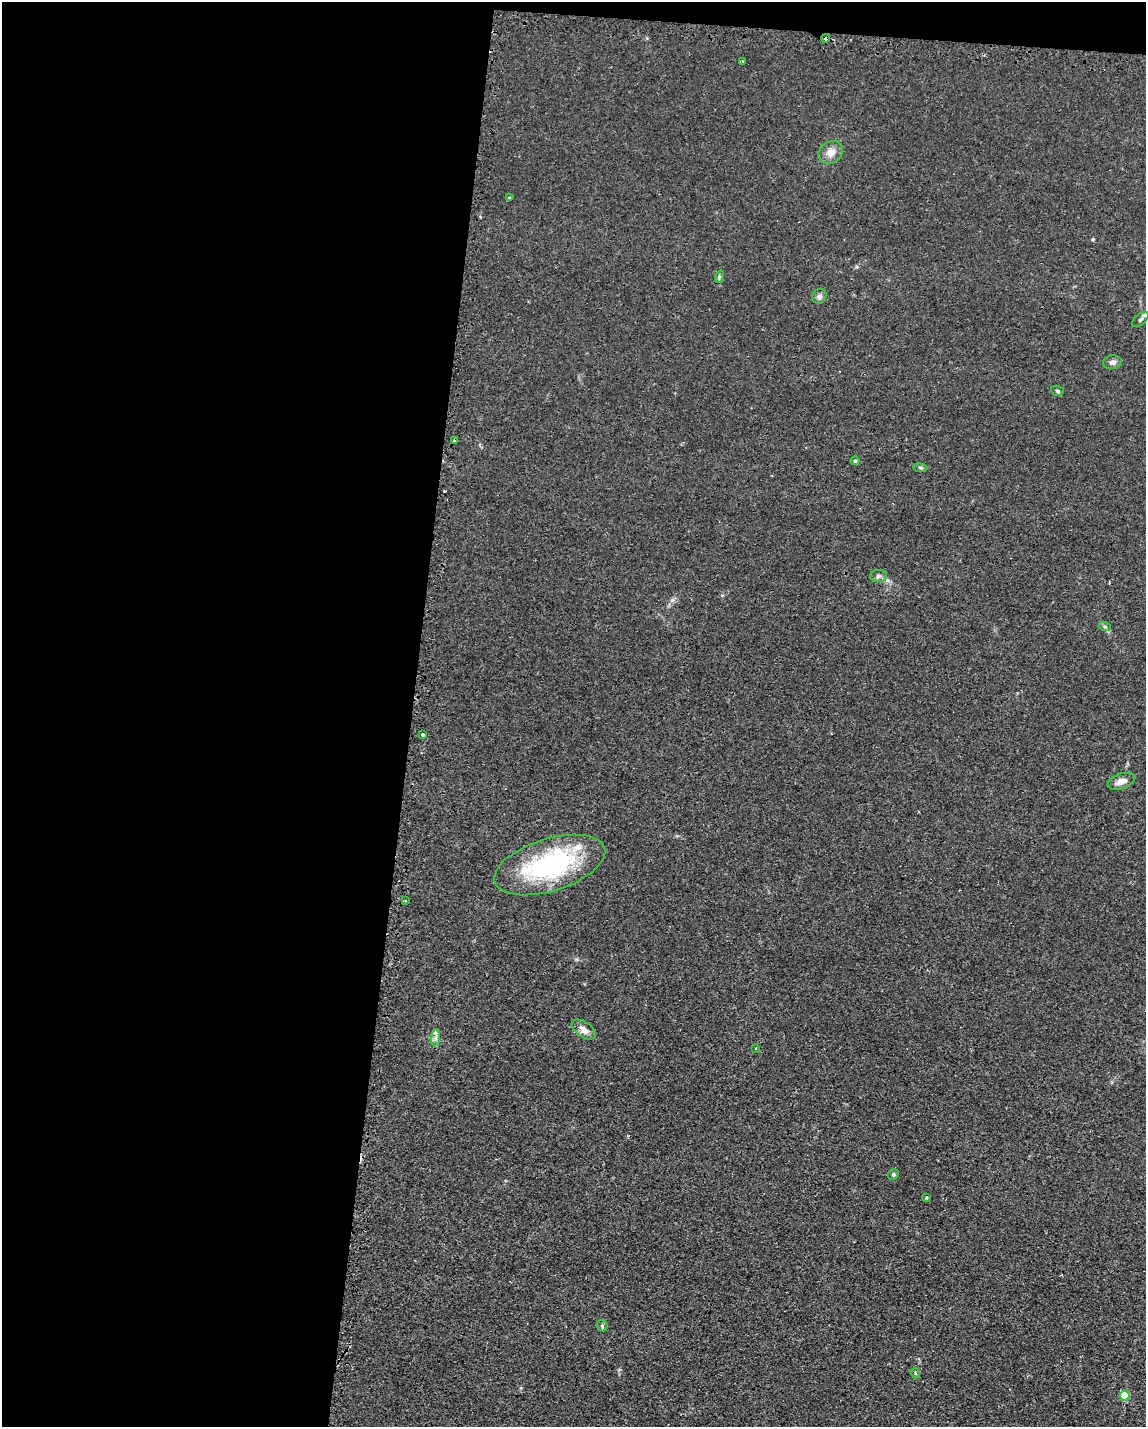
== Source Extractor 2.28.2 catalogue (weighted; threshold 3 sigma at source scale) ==
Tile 1 of 4 x 3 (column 1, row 1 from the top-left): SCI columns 192-1335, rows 3188-4612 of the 4785 x 4757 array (HDU 1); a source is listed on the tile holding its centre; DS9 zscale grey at full resolution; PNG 1148 x 1429 px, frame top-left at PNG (2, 2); each listed source drawn as its Kron ellipse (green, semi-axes under 4 px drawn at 4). Shown black and unused: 37% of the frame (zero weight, under 2 of 3 exposures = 3% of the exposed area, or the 3 px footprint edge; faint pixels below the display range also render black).
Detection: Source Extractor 2.28.2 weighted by HDU 2 'WHT'; one run over the whole footprint, this tile lists its part. Background 0.0399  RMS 0.0053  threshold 0.0239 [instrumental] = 3 sigma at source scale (4.5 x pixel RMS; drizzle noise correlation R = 1.50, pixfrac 1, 0.05/0.05 arcsec/px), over >= 5 px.
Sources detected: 28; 2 inside a brighter listed object's ellipse — not listed separately; the other 26 listed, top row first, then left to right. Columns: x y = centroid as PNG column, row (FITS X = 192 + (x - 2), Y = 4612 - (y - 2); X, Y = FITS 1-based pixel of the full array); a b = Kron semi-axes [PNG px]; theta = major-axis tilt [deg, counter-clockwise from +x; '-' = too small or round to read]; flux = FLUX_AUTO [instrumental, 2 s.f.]
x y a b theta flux
826 39 4 3 - 2.2
742 62 3 3 - 1.3
831 152 13 10 38 5
509 197 3 2 - 1.7
719 277 6 4 72 0.71
819 296 8 7 - 1.8
1140 319 10 5 41 1.5
1112 362 9 7 10 2
1057 391 6 5 - 0.79
455 441 4 3 - 2.5
855 461 4 4 - 1.1
920 468 7 4 -8 0.86
878 576 8 6 3 1.5
1105 627 6 4 -20 0.75
423 734 3 2 - 0.69
1121 781 14 7 19 4
550 865 57 26 17 79
405 901 3 2 - 0.77
584 1029 13 7 -35 4.1
436 1038 8 4 82 1.4
755 1048 3 2 - 0.6
893 1175 6 5 - 1
926 1198 4 3 - 1.1
602 1326 6 5 - 0.84
915 1373 5 3 - 0.46
1125 1396 5 5 - 19
Overlapping masked pixels (flux is a lower limit): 2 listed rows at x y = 826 39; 455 441